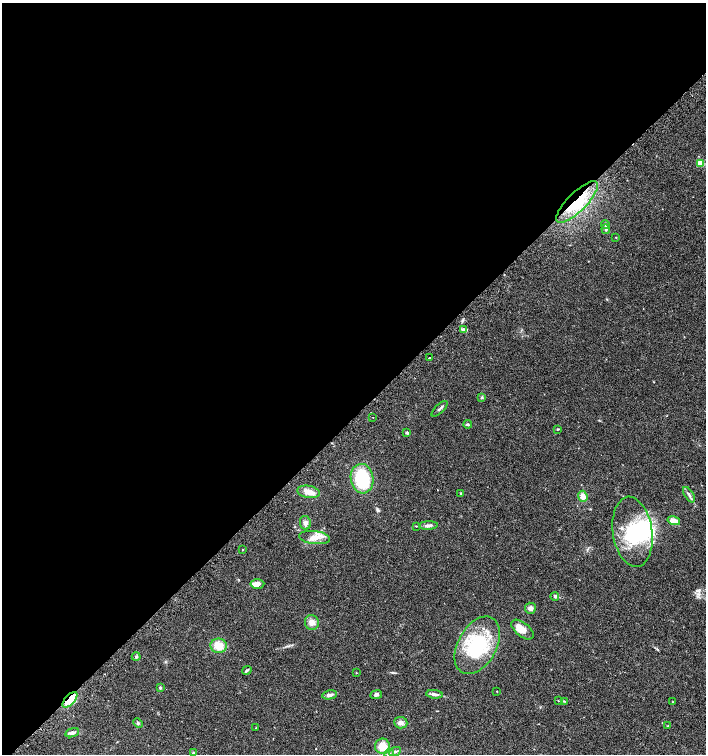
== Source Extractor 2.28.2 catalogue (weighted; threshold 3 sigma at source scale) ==
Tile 2 of 4 x 4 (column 2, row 1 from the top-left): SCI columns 1582-2988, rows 4545-6048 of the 6042 x 6072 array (HDU 1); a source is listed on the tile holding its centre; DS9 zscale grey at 2 x 2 block average (1 PNG px = mean of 2 x 2 image px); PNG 708 x 756 px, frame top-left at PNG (2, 3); each listed source drawn as its Kron ellipse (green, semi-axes under 4 px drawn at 4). Shown black and unused: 55% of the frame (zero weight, under 2 of 3 exposures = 2% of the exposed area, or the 3 px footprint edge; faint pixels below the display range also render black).
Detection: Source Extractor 2.28.2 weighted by HDU 2 'WHT'; one run over the whole footprint, this tile lists its part. Background 0.0654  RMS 0.0089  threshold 0.0403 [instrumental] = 3 sigma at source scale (4.5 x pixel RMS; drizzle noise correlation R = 1.50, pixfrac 1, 0.0396/0.0396 arcsec/px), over >= 5 px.
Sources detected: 60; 3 inside a brighter object's white glare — neither listed nor drawn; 4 inside a brighter listed object's ellipse — not listed separately; the other 53 listed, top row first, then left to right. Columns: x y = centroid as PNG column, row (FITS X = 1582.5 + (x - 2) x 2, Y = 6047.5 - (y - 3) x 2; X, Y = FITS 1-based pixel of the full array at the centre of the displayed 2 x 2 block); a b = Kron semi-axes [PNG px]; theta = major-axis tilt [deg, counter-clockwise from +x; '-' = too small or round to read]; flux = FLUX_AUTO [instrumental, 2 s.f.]
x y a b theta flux
700 163 3 3 - 58
577 202 28 9 45 77
605 225 4 3 - 2.8
606 229 5 3 - 2.7
616 237 2 2 - 0.85
463 329 4 3 - 4.6
429 358 2 2 - 3.9
481 397 4 3 - 2.2
440 409 10 2 43 3.7
373 417 2 2 - 1.6
468 424 4 3 - 2.2
558 429 4 2 - 1.6
407 433 3 2 - 2.8
362 479 15 11 -82 110
308 492 11 6 -9 16
461 493 2 2 - 1.5
689 495 9 2 -58 4.7
583 496 5 4 - 14
674 521 6 4 -15 20
305 523 7 5 -80 6.5
416 526 3 2 - 1.3
428 526 9 3 3 6.5
633 532 35 19 -82 120
314 537 16 6 -7 18
242 550 2 2 - 1.3
257 584 7 4 4 13
555 596 4 4 - 2.8
530 608 5 5 - 7
312 622 7 7 - 13
523 630 13 7 -39 16
477 645 31 19 61 130
219 646 8 7 - 28
136 657 4 3 - 2.7
247 670 5 3 - 2.4
356 673 2 2 - 0.93
160 688 3 3 - 2.4
497 691 2 2 - 0.73
434 694 8 3 -6 6.5
329 695 7 3 10 7.2
376 695 6 4 8 4.4
70 700 10 5 47 37
558 701 3 2 - 0.9
564 701 3 2 - 1.3
672 702 2 2 - 0.83
138 723 5 2 - 2.3
401 723 6 5 - 7.7
668 726 3 2 - 1.3
256 728 3 2 - 1.2
72 733 7 4 16 6.4
383 746 8 7 - 27
395 752 6 3 26 3.9
193 753 2 2 - 1.6
389 753 4 2 - 2.4
Overlapping masked pixels (flux is a lower limit): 2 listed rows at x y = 577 202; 70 700
Diffuse or blended objects may show on this block-average render without a row.